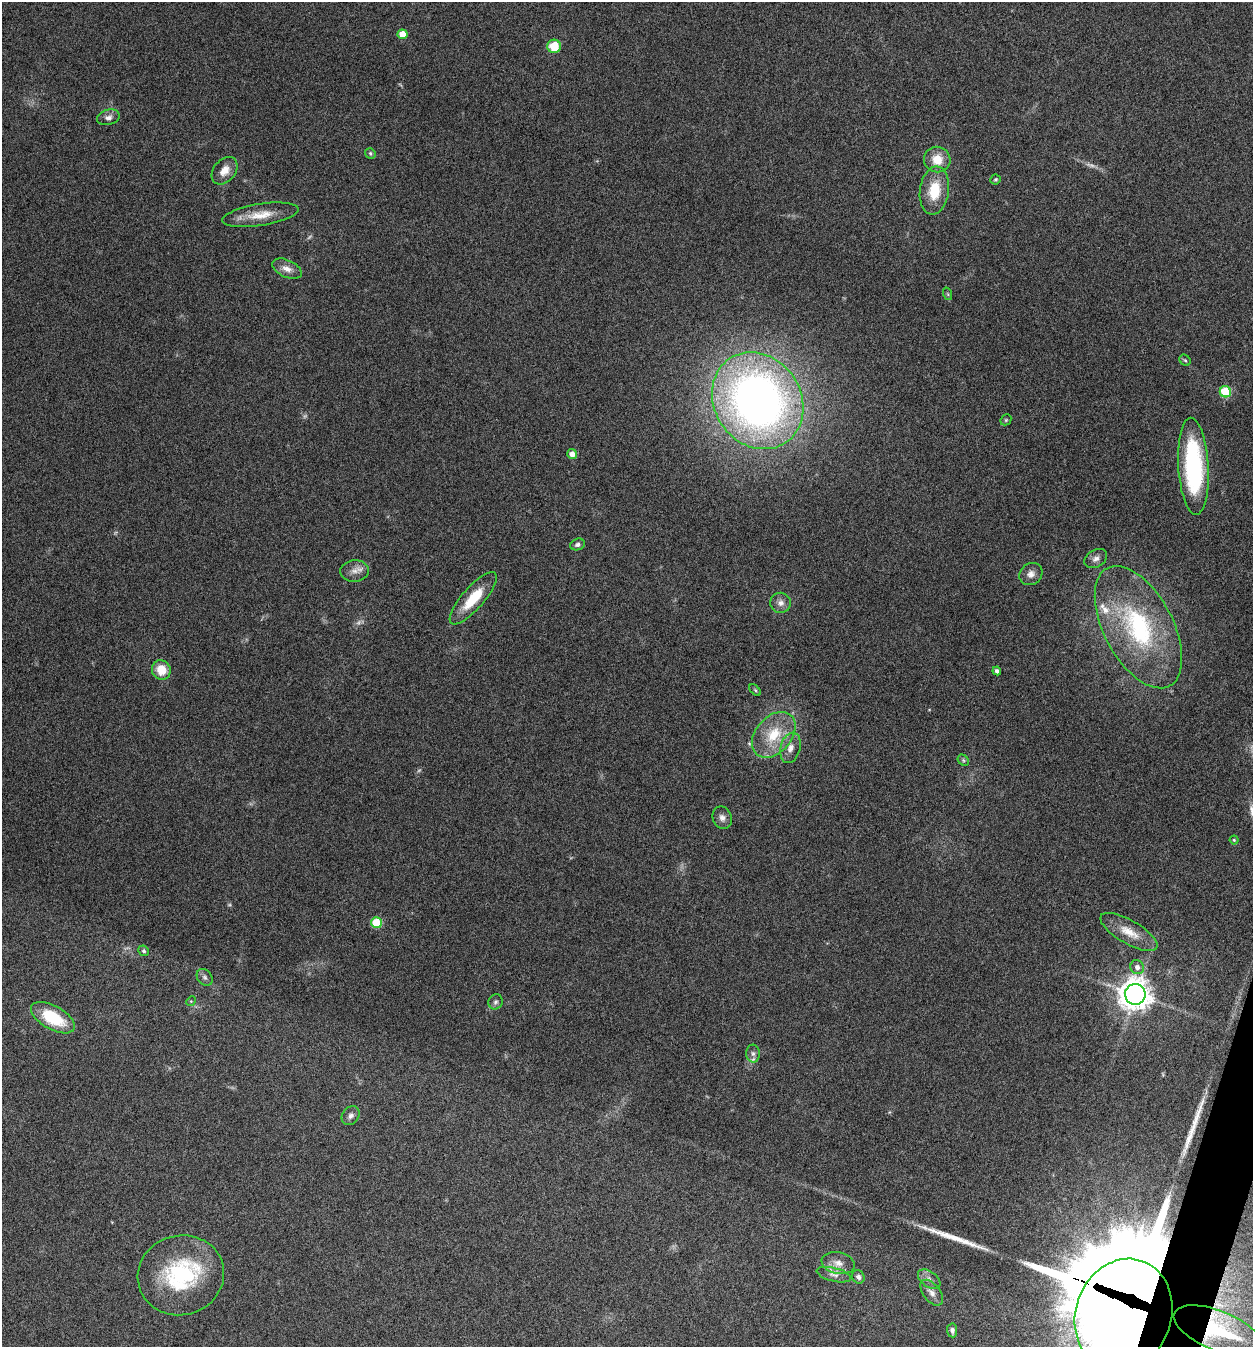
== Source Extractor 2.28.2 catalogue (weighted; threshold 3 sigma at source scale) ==
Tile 6 of 4 x 4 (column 2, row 2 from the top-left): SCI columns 1516-2766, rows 2694-4038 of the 5405 x 5390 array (HDU 1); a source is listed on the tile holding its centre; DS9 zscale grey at full resolution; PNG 1255 x 1349 px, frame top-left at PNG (2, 2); each listed source drawn as its Kron ellipse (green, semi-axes under 4 px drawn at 4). Shown black and unused: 1% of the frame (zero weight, under 5 of 9 exposures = <1% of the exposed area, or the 3 px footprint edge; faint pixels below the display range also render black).
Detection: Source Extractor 2.28.2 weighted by HDU 2 'WHT'; one run over the whole footprint, this tile lists its part. Background 0.261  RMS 0.0066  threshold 0.0271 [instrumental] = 3 sigma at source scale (4.09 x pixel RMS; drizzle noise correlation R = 1.36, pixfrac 0.8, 0.05/0.05 arcsec/px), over >= 5 px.
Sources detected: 64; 6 too faint to see at this stretch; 1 inside a brighter object's white glare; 3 long thin detections or spike segments (spike, bleed or trail) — neither listed nor drawn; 2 inside a brighter listed object's ellipse — not listed separately; the other 52 listed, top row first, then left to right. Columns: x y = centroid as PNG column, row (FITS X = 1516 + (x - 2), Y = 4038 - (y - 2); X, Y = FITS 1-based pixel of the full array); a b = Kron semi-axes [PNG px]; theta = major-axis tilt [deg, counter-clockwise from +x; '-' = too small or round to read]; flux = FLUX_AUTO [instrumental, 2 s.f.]
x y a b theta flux
402 34 5 5 - 8.3
554 46 7 6 - 15
108 117 11 7 14 3.1
370 153 5 5 - 1
937 160 13 12 - 10
224 171 15 11 50 6.8
995 179 5 5 - 0.87
934 191 24 14 82 19
260 215 38 11 9 13
287 269 16 8 -24 5.1
948 294 6 4 -71 0.75
1185 360 6 5 - 1
1225 392 6 5 - 31
758 401 50 43 -56 400
1006 420 6 5 - 0.82
572 454 5 5 - 4.4
1193 466 48 15 -87 84
577 544 7 5 17 1.9
1096 559 12 8 30 3.3
355 571 14 10 4 5.1
1031 574 12 10 36 4.2
473 598 33 11 49 19
781 603 10 10 - 3.5
1138 627 67 34 -62 91
161 670 10 9 - 11
997 671 4 4 - 2
755 690 7 4 -45 0.87
774 735 26 18 49 23
790 748 15 10 75 5.4
963 760 6 4 -47 1
722 818 11 9 -68 3.3
1234 840 4 4 - 0.76
376 923 5 5 - 25
1129 932 32 11 -30 12
144 951 5 5 - 1.1
1137 967 7 6 - 2.9
205 977 9 7 -51 2
1135 994 10 10 - 870
191 1001 5 4 - 0.73
495 1002 8 7 - 1.7
53 1018 24 11 -29 29
753 1054 9 7 -88 2.5
351 1116 10 8 53 2.6
838 1263 17 11 -13 6.3
181 1275 43 40 16 68
834 1275 18 6 -14 4
858 1277 7 6 - 2.1
929 1279 13 7 -37 3.5
932 1293 15 8 -51 4
1123 1315 57 48 71 4300
952 1330 7 5 -84 1.7
1217 1330 46 19 -22 65
Overlapping masked pixels (flux is a lower limit): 2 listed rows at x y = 1123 1315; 1217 1330
Isophote crosses this tile's border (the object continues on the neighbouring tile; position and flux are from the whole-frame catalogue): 1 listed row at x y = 1123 1315